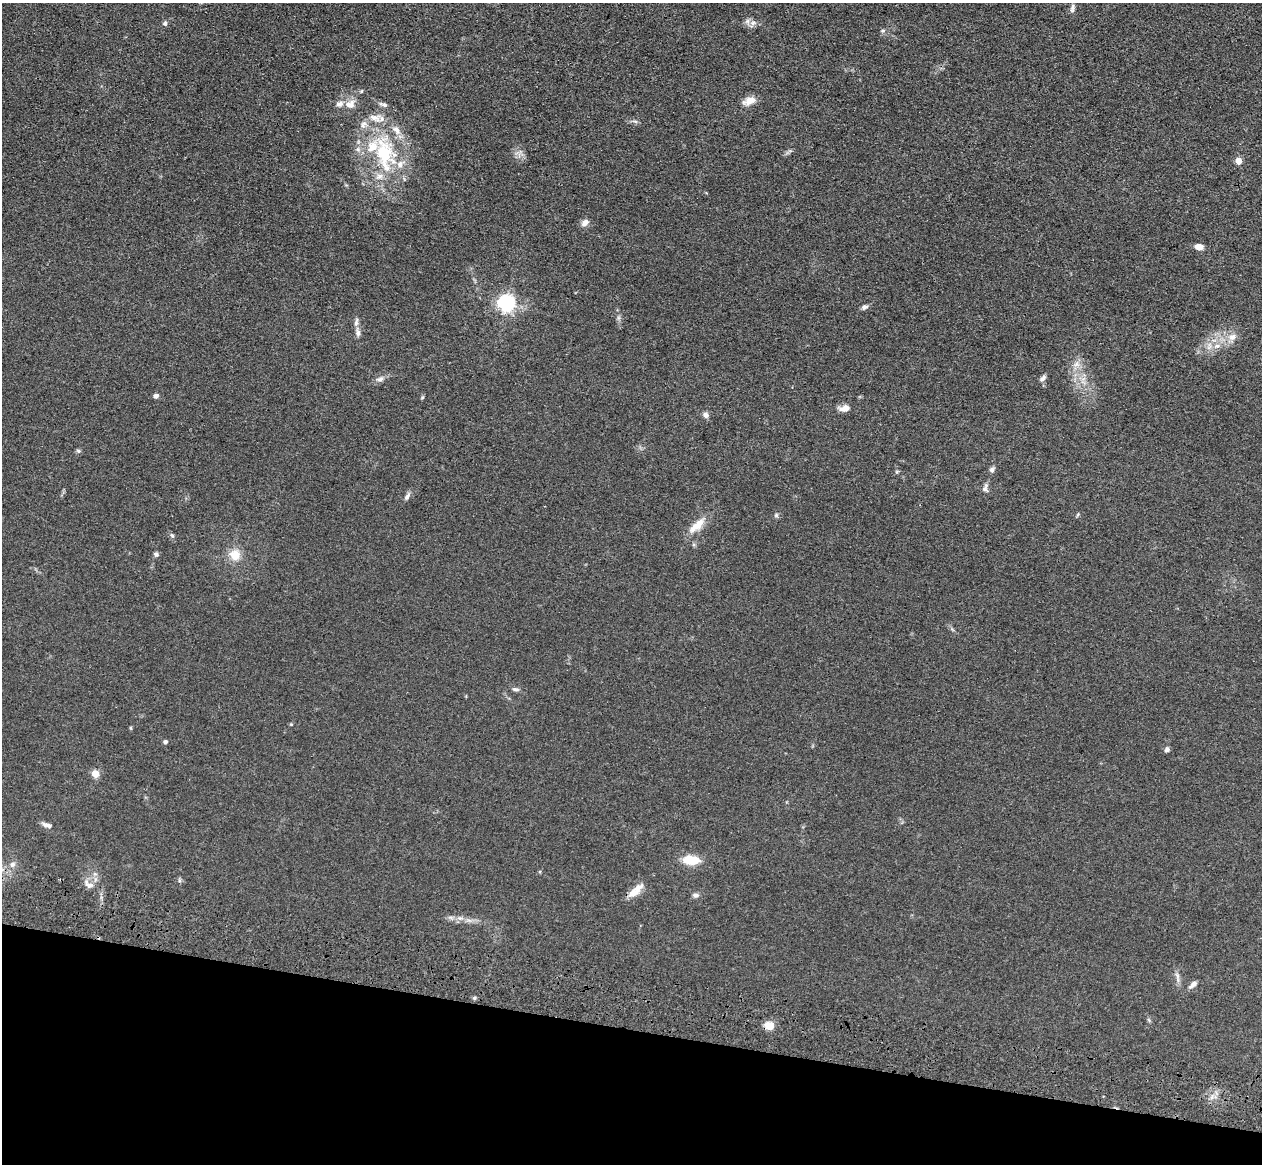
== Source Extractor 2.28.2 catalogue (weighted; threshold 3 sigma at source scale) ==
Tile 15 of 4 x 4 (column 3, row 4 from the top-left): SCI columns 2555-3814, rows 362-1523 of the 5110 x 5250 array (HDU 1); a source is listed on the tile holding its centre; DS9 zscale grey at full resolution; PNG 1264 x 1166 px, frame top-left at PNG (2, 3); no overlay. Shown black and unused: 12% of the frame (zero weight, under 3 of 4 exposures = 6% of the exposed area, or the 3 px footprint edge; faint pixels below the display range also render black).
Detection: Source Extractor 2.28.2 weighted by HDU 2 'WHT'; one run over the whole footprint, this tile lists its part. Background 0.0611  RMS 0.0074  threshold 0.0332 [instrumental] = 3 sigma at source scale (4.5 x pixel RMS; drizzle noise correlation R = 1.50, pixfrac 1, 0.05/0.05 arcsec/px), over >= 5 px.
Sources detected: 63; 8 inside a brighter listed object's ellipse — not listed separately; the other 55 listed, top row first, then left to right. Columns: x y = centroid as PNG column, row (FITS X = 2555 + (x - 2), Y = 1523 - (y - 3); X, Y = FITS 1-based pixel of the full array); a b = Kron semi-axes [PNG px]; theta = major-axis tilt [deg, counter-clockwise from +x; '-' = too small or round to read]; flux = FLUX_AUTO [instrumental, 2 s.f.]
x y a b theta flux
1072 8 12 5 74 2.4
165 23 6 5 - 1.7
753 23 8 6 22 3
883 31 6 4 21 1.3
362 91 5 3 - 0.69
749 101 19 10 25 6.6
350 104 14 11 15 6.9
384 105 12 5 -18 2.6
635 121 7 4 -19 1.4
385 154 42 23 -74 61
1239 161 5 4 - 14
585 222 11 7 38 3.5
1199 247 8 6 -3 5.9
506 304 6 6 - 270
864 307 8 6 27 2.3
358 332 13 6 -81 3
1232 337 12 9 27 6
1217 346 10 6 25 4
1077 364 9 8 - 4.4
1043 378 9 5 40 2.5
380 379 12 6 21 3.2
156 396 5 5 - 2.6
422 397 5 4 - 0.88
844 408 15 8 8 4.9
706 415 7 6 - 2.9
78 451 7 5 -22 1.3
992 470 7 6 - 2.1
985 488 12 7 82 3.1
407 496 11 6 60 2.5
776 515 7 5 -76 1.4
1077 515 6 3 70 0.85
697 526 27 10 43 11
172 535 6 5 - 1.3
156 554 7 6 - 1.6
235 555 13 12 - 11
515 689 10 5 -8 1.9
131 728 5 3 - 0.67
165 742 5 4 - 1.6
1167 749 7 6 - 1.9
95 774 5 4 - 19
47 825 14 5 -17 3.1
691 860 16 9 -3 17
12 864 8 7 - 2.9
179 880 6 4 -72 1.1
89 884 16 8 -38 5
637 889 21 10 51 8.7
696 895 8 6 -7 2.3
460 918 9 4 -1 2.2
469 920 7 4 -19 2
1177 975 11 5 -75 2.8
1193 985 13 6 39 2.8
474 998 5 5 - 1
1149 1020 7 4 -71 1
769 1026 5 5 - 30
1212 1097 7 4 71 1.9